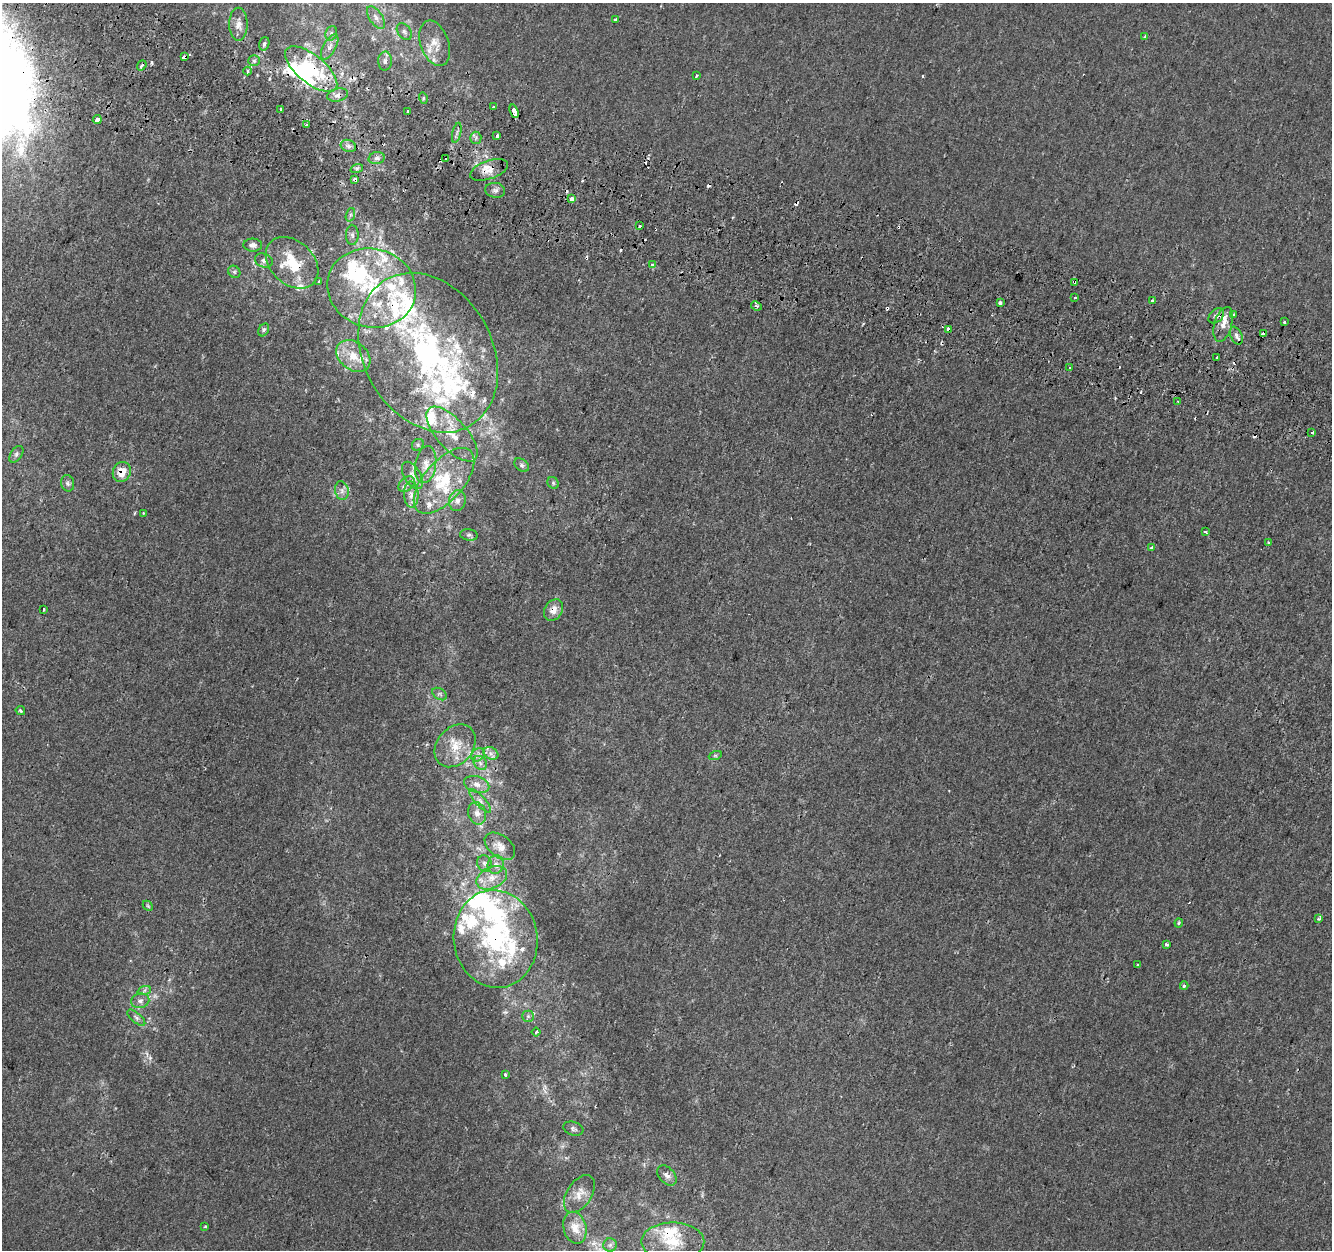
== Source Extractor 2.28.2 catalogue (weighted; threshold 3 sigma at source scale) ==
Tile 11 of 4 x 4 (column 3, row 3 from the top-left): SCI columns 2684-4013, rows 1570-2817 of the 5356 x 5574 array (HDU 1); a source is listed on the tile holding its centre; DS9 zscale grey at full resolution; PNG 1334 x 1252 px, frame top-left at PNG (2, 3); each listed source drawn as its Kron ellipse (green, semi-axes under 4 px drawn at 4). Shown black and unused: <1% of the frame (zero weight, under 2 of 3 exposures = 2% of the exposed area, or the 3 px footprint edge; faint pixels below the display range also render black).
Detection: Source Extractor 2.28.2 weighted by HDU 2 'WHT'; one run over the whole footprint, this tile lists its part. Background 1.95e-05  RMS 0.0028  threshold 0.0126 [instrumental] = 3 sigma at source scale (4.5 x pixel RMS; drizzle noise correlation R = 1.50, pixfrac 1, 0.0396/0.0396 arcsec/px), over >= 5 px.
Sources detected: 187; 1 too faint to see at this stretch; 8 inside a brighter object's white glare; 26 cosmic-ray / hot-pixel residue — neither listed nor drawn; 33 inside a brighter listed object's ellipse — not listed separately; the other 119 listed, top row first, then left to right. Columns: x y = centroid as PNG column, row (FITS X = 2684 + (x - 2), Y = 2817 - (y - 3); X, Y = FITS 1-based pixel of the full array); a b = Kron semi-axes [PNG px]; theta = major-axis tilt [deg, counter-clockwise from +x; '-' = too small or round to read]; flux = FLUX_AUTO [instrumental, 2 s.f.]
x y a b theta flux
376 17 13 6 -55 1.5
616 20 3 3 - 0.89
238 24 16 9 -89 2.4
404 32 9 6 -51 0.83
331 33 7 5 70 0.66
1145 37 3 3 - 2.4
435 43 23 14 -71 4
264 44 7 5 72 0.71
330 47 14 6 61 1.6
184 57 4 3 - 2.7
254 61 6 5 - 0.54
385 61 9 7 89 1.1
142 65 5 3 - 1
311 69 31 14 -39 16
248 71 4 3 - 1.9
697 76 3 3 - 0.66
338 95 10 6 14 1.2
423 98 6 3 -73 0.34
493 107 3 2 - 1.6
281 109 3 3 - 1.6
514 111 7 4 -70 7
408 112 3 3 - 2.9
97 120 4 3 - 10
307 125 4 3 - 4.2
457 133 10 4 77 0.67
497 136 3 3 - 1.5
476 138 6 5 - 0.67
348 146 8 6 -21 0.95
377 158 8 6 15 0.91
446 159 3 3 - 1.2
357 168 6 4 18 0.44
489 170 20 9 19 3.1
355 179 4 3 - 2.1
495 190 10 7 -8 0.97
572 199 4 4 - 2.7
350 215 7 4 72 0.56
640 226 3 3 - 0.41
352 235 10 6 -89 0.92
253 245 9 6 -3 1.1
264 260 9 7 -24 0.9
292 263 30 21 -42 11
653 265 4 3 - 1.7
234 272 6 5 - 0.51
319 282 3 3 - 1.9
1074 282 4 3 - 1.6
372 288 45 39 -15 30
1075 298 3 3 - 0.33
1152 301 3 3 - 1.3
1000 303 3 3 - 3
756 306 6 4 -25 0.43
1234 315 4 3 - 0.52
1216 316 9 6 43 1.2
1284 322 3 3 - 0.9
1223 324 18 9 74 3
948 329 3 3 - 5.1
264 330 7 5 60 0.58
1263 334 4 3 - 3.1
1236 336 9 5 -65 1.1
428 353 84 64 -60 88
353 356 19 14 -38 4.9
1217 358 3 3 - 2.2
1070 368 3 3 - 0.56
1178 401 3 2 - 0.51
1312 432 3 3 - 8.2
452 434 34 15 -48 8
418 445 6 5 - 0.5
16 454 9 5 55 0.85
426 464 19 10 81 3.3
522 465 8 5 -41 0.69
122 472 10 9 - 4.3
412 475 15 8 -59 2
444 481 40 20 49 15
68 483 8 6 -72 0.82
553 483 6 5 - 0.46
406 484 9 6 42 1.1
342 491 9 7 -77 1.2
411 495 13 7 -88 1.9
457 501 10 8 79 1.7
143 513 3 3 - 0.25
1206 532 3 3 - 0.86
469 535 9 5 -8 0.72
1269 543 3 3 - 0.81
1152 547 4 3 - 0.88
43 609 3 3 - 0.62
553 610 11 8 58 2.4
440 694 8 5 -33 0.67
20 711 5 3 - 0.42
455 746 24 18 50 6.3
491 753 8 6 -29 1.1
478 755 7 6 - 0.91
715 756 7 4 19 0.46
480 763 8 6 -47 0.98
477 784 13 8 -16 1.9
480 801 15 5 -47 1.3
477 813 11 9 -75 1.7
500 846 17 11 -38 2.5
484 863 8 7 - 0.93
496 864 9 8 - 1.4
492 878 16 10 25 3.5
148 906 6 4 -45 0.38
1319 919 3 3 - 1.2
1179 923 4 4 - 0.35
496 939 49 42 -82 39
1166 944 3 3 - 0.93
1138 965 3 2 - 0.24
1184 986 4 4 - 0.69
144 991 7 4 20 0.57
140 1001 9 7 11 1.2
528 1016 6 6 - 0.65
136 1018 11 5 -40 0.89
536 1032 4 4 - 0.48
505 1075 3 3 - 1.7
573 1129 10 6 -19 0.89
667 1175 12 7 -47 1.3
579 1194 21 12 56 3.1
205 1227 3 3 - 0.32
575 1228 16 11 -76 3.9
673 1242 31 19 0 9.3
610 1245 7 6 - 0.9
Overlapping masked pixels (flux is a lower limit): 18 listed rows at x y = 184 57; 311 69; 338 95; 514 111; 446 159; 489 170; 355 179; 572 199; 292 263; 1074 282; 1216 316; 948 329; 1263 334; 428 353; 122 472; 553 610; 496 939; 673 1242